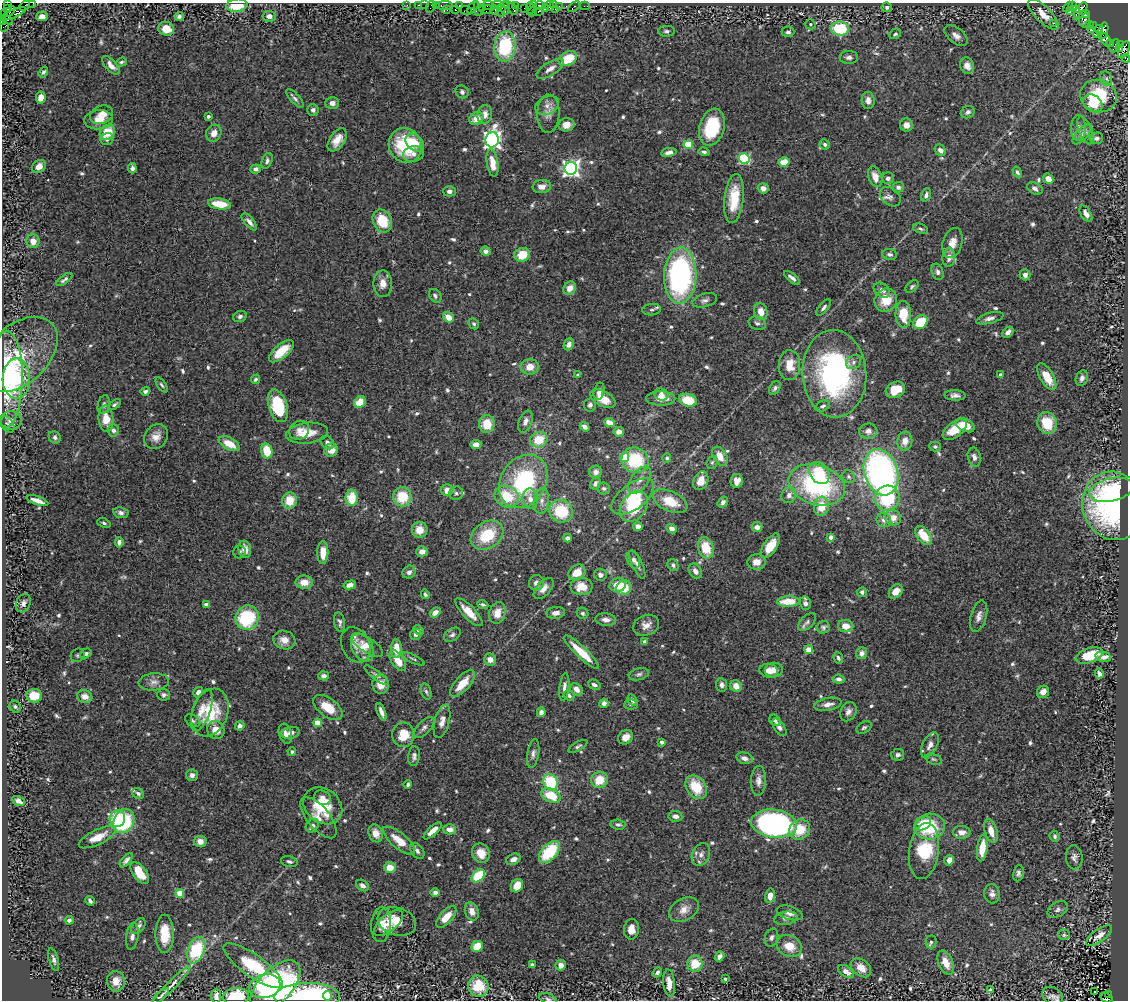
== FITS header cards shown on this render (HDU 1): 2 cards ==
NAXIS1  =                 1126
NAXIS2  =                  998

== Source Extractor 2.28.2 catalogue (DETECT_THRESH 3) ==
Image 1126 x 998 px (HDU 1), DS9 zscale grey, 1 PNG px = 1 image px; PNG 1130 x 1002 px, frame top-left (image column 1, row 998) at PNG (2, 3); each listed source drawn as its Kron ellipse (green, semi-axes under 4 px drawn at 4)
Background 0.772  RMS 0.031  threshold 0.0918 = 3 sigma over >= 5 px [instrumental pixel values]
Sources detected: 684; of the 684, the 500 brightest by FLUX_AUTO listed and drawn (184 fainter detections omitted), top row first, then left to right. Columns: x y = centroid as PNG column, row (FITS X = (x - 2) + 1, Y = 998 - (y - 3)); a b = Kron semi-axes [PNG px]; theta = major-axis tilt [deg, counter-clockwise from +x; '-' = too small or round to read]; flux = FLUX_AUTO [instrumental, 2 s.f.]
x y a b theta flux
33 3 2 2 - 9.6
7 4 3 2 - 12
237 5 10 6 8 50
407 5 2 2 - 5.8
418 5 3 2 - 12
425 5 2 2 - 6.4
436 5 3 2 - 11
459 5 3 2 - 15
488 5 6 3 7 15
497 5 5 2 - 56
507 5 3 2 - 12
516 5 4 3 - 40
534 5 3 2 - 14
540 5 6 3 1 41
554 5 2 2 - 20
24 6 6 2 45 4.5
444 6 8 3 1 61
479 6 10 5 82 120
550 6 5 4 - 35
559 6 2 2 - 12
585 6 5 2 - 11
1072 6 2 2 - 7.8
430 7 6 2 72 43
473 7 7 3 52 39
483 7 4 2 - 50
574 7 7 3 37 19
887 7 5 5 - 5.3
1068 7 6 2 50 36
524 8 2 2 - 9.4
530 8 6 3 -85 28
545 8 3 2 - 15
7 9 3 3 - 94
486 9 7 4 0 58
505 9 6 2 -90 55
513 9 6 3 -60 23
555 9 2 2 - 130
1077 9 3 3 - 50
447 10 3 2 - 18
455 10 3 3 - 31
466 10 6 3 -23 35
495 10 4 3 - 130
501 10 6 4 78 94
1071 10 4 3 - 7.6
10 11 6 3 48 170
1081 11 10 5 59 370
532 12 4 2 - 22
538 12 3 2 - 48
5 14 3 2 - 11
13 14 13 4 22 310
1043 14 20 7 -45 27
1085 14 3 3 - 35
42 16 6 4 2 14
179 16 4 4 - 5.8
269 16 6 5 - 11
1084 19 8 5 -86 96
7 20 5 3 - 160
3 22 3 3 - 24
1053 23 2 2 - 480
810 24 5 5 - 4.1
1090 25 3 2 - 13
1093 25 3 3 - 8.4
4 27 5 2 - 6.3
166 29 8 7 - 26
840 29 9 7 -7 100
1099 29 4 3 - 120
1092 30 3 2 - 6.6
666 31 8 5 2 5.3
1103 31 8 5 73 440
788 32 6 5 - 5.5
895 34 6 5 - 4.2
1097 35 3 2 - 16
956 36 13 7 -38 12
1106 40 7 4 -64 37
1110 44 3 3 - 32
1120 44 3 2 - 7.3
505 46 15 10 81 130
1115 46 7 2 65 23
1120 48 3 3 - 110
1124 50 9 5 64 490
849 57 9 6 1 8.4
1126 58 4 3 - 26
568 59 10 6 26 60
121 62 5 4 - 4.1
111 65 12 5 -47 13
967 66 8 7 - 13
550 69 16 6 32 13
43 72 6 4 54 5.4
1106 79 8 5 -68 4.9
462 92 7 6 - 6.3
1098 96 18 16 -16 99
41 98 6 5 - 15
295 98 11 4 -48 6.5
868 100 8 6 -87 12
332 103 7 6 - 11
1093 103 10 8 -35 35
547 105 12 9 26 14
313 110 5 5 - 7.8
968 112 7 6 - 6.8
485 114 9 7 81 16
548 114 19 11 88 18
102 115 12 9 23 19
208 116 3 3 - 5.7
476 118 7 6 - 21
98 120 14 9 5 23
566 125 8 6 13 16
906 125 6 6 - 11
712 127 19 12 73 100
1078 128 13 7 90 11
1085 130 15 6 -68 9.8
107 132 8 7 - 47
214 133 9 7 60 17
1082 135 12 6 48 10
1096 138 7 6 - 6.8
107 139 6 6 - 5
337 140 13 7 56 21
492 140 7 6 - 950
415 142 10 7 -44 30
825 144 5 5 - 5.9
405 145 17 16 - 120
688 145 4 4 - 83
940 150 6 5 - 10
669 152 8 4 9 10
704 152 5 3 - 4.7
413 154 10 7 14 11
744 158 5 5 - 160
267 161 8 5 68 5.9
784 162 5 4 - 26
492 163 14 5 -81 31
39 166 7 6 - 15
132 168 5 4 - 6.3
571 168 6 6 - 860
255 169 5 4 - 8.5
1017 172 6 4 -58 4.5
875 177 11 6 -72 25
888 178 6 5 - 8.9
1048 179 5 4 - 22
542 187 9 6 6 13
898 187 5 5 - 6.1
763 188 5 5 - 13
1035 188 8 5 -28 7.5
449 191 6 5 - 7.6
926 195 7 4 69 7.1
890 197 11 8 -40 9.6
734 199 25 9 84 65
219 204 11 5 -8 50
1086 214 9 5 -59 11
382 221 12 9 -64 63
249 222 10 4 -49 9.6
921 229 8 4 -19 4.1
33 241 7 6 - 18
952 243 15 9 73 21
486 251 5 4 - 8.9
890 254 7 5 -7 5.8
522 255 8 7 - 40
949 257 9 6 83 13
938 272 8 5 -70 7.1
680 275 28 16 87 490
1025 275 5 5 - 8.5
792 278 9 4 -38 7.8
64 279 9 3 37 5.7
383 284 13 9 -90 17
912 286 8 5 43 4.1
570 288 7 6 - 18
882 290 9 6 -35 9.8
435 296 7 5 -55 5.6
705 300 12 6 16 8.5
886 300 12 11 - 41
824 308 10 4 49 5.9
652 310 9 5 7 5.4
761 312 8 6 -77 21
903 314 13 8 -88 50
240 317 7 5 24 6.5
448 317 6 4 -38 25
990 318 14 5 15 9.5
920 322 8 6 39 61
757 323 9 6 -16 6.2
474 324 6 4 -61 4.1
1008 332 6 4 46 9
569 344 6 4 65 9
281 351 15 7 40 41
19 354 45 29 43 92
854 362 8 6 36 7.6
789 365 15 10 87 34
530 367 9 8 - 24
834 374 44 32 -87 430
578 375 4 3 - 4.3
1001 375 4 3 - 5.5
1047 377 15 7 -60 43
1082 378 8 6 68 9.8
6 379 48 16 90 130
16 379 20 14 89 96
255 379 5 4 - 4.6
162 385 8 4 -55 3.9
775 388 7 5 58 5.3
895 390 10 7 27 39
145 391 5 4 - 5.2
599 391 9 5 77 8.6
661 394 7 6 - 9.4
955 395 10 5 -2 8.6
661 398 14 7 -1 24
603 399 14 7 -28 30
688 400 9 6 -15 46
360 402 6 5 - 30
114 404 7 4 36 4.4
104 405 10 6 75 5.6
590 405 6 6 - 6.8
278 406 17 9 -73 110
823 406 7 5 26 4.8
106 419 13 7 -85 33
11 420 11 9 9 13
525 422 11 6 68 11
609 422 5 4 - 27
1047 423 11 9 -76 63
8 424 9 6 -60 5.7
487 424 9 8 - 38
965 425 10 6 -22 29
585 427 5 4 - 9.1
955 429 14 7 36 46
113 430 6 5 - 7
299 430 10 9 - 13
868 431 9 7 5 11
619 432 5 5 - 13
307 433 21 10 6 38
55 437 6 5 - 5.4
156 437 13 11 51 19
539 440 9 7 26 47
905 441 9 7 81 17
327 443 8 5 -44 7.8
229 444 11 6 -28 37
476 445 5 4 - 14
935 446 5 5 - 4.5
331 450 7 6 - 22
267 451 7 5 -75 57
720 456 10 6 -59 28
625 457 5 4 - 44
974 457 10 6 -77 9.7
667 458 5 4 - 6
635 460 14 12 -26 110
712 462 7 5 67 4
596 472 6 6 - 10
881 472 24 16 -73 740
819 473 12 9 -53 65
849 477 6 5 - 4.3
640 480 15 8 55 17
523 481 28 22 57 210
701 481 10 7 66 25
737 481 7 6 - 15
595 484 6 5 - 8.2
817 485 29 20 -17 300
604 488 6 6 - 4.8
447 490 6 6 - 21
1111 490 22 11 13 60
456 493 7 6 - 5.7
789 495 8 7 - 11
402 497 10 9 - 65
507 497 12 10 -26 67
633 497 25 12 37 59
352 498 8 6 -90 53
887 498 12 12 - 140
530 499 10 7 -83 15
290 500 8 7 - 39
37 501 11 4 -19 16
542 501 12 7 82 12
670 501 19 10 -25 52
723 502 6 5 - 7.6
634 506 17 12 51 95
821 506 10 7 82 43
1114 506 34 31 -69 390
561 511 12 11 - 82
121 513 8 5 -10 7
893 518 8 7 - 23
884 520 7 7 - 12
104 523 7 4 -23 4.1
638 527 4 4 - 17
757 527 5 5 - 12
672 529 5 4 - 11
420 530 8 8 - 29
487 535 18 13 33 87
924 535 11 6 -51 49
831 537 4 3 - 12
568 538 4 4 - 10
119 542 5 4 - 8.2
770 546 14 7 55 30
706 548 11 7 -74 51
245 549 8 6 -76 19
422 551 6 5 - 13
240 552 6 6 - 5.3
323 553 11 5 89 28
633 560 9 6 -64 7.2
757 562 9 8 - 17
637 564 15 5 -64 9.2
673 565 6 5 - 5.6
695 571 8 6 -55 11
409 572 7 6 - 8.9
577 573 9 7 37 32
600 575 6 6 - 8.1
304 582 8 6 -1 25
536 583 8 7 - 11
350 585 6 4 13 13
618 585 8 6 16 39
581 586 11 8 1 35
624 587 8 7 - 44
544 588 13 7 47 16
896 591 8 6 48 21
862 592 5 4 - 6.6
425 594 5 4 - 4.2
788 601 11 5 1 44
23 603 9 7 64 9.4
805 603 7 5 -75 5.7
206 605 4 4 - 13
483 605 6 4 -23 4.7
435 612 6 4 38 14
469 612 18 6 -46 31
497 613 11 8 74 25
556 613 9 6 7 11
583 613 6 5 - 4.2
979 616 16 8 75 13
247 618 12 11 - 150
606 620 10 6 -5 10
340 622 10 5 -81 6.1
807 622 11 6 46 7
646 625 13 10 21 17
846 626 8 6 -7 25
823 627 7 6 - 5.3
418 630 6 4 -42 8
416 634 5 5 - 6.5
452 635 9 6 32 6.6
284 640 11 9 -18 20
645 642 4 3 - 12
356 645 18 14 -64 21
367 645 18 7 -33 18
362 648 15 10 -60 28
396 649 9 5 -88 33
809 650 4 4 - 52
581 652 23 5 -44 54
86 653 6 4 31 4.5
862 653 6 5 - 10
78 655 7 6 - 4.1
1089 655 14 7 18 65
1103 657 8 5 -10 13
838 658 6 4 -70 4.1
413 659 12 3 -26 4
490 660 6 6 - 14
398 661 12 6 -56 31
774 670 9 7 7 17
769 671 9 7 -11 13
1099 673 5 4 - 8.1
639 674 10 6 15 6
376 675 15 4 -38 6.9
324 676 5 4 - 9.6
839 679 6 4 -6 7.6
154 682 15 8 5 13
381 684 9 8 - 28
462 684 17 7 48 37
594 685 6 4 -27 7.3
722 685 7 5 -81 7.6
736 686 6 5 - 18
564 687 14 5 83 10
576 689 7 5 -40 13
198 692 5 4 - 8.6
426 692 8 5 -71 4.6
1043 692 6 5 - 12
164 695 6 6 - 5.8
569 695 5 4 - 7.1
34 696 7 6 - 46
85 696 8 6 -20 16
632 700 6 4 -58 7.2
604 703 4 4 - 8
631 704 7 5 1 4.4
828 704 13 6 11 13
15 707 6 5 - 4.2
328 707 17 9 -37 51
202 710 22 8 71 26
381 712 9 3 -70 11
541 712 5 4 - 9.5
848 712 10 7 63 10
210 713 24 17 68 93
775 720 6 5 - 5.8
193 721 8 5 -30 5
442 721 17 7 75 16
317 723 4 4 - 50
240 726 5 4 - 8.8
424 727 13 6 46 8.4
779 727 10 5 -57 9.3
864 727 8 5 31 4.5
216 730 9 8 - 22
291 733 9 5 11 9.2
285 734 10 6 -73 12
403 735 12 11 - 44
626 737 8 6 36 16
662 742 4 3 - 5
930 745 14 7 63 13
578 746 10 4 29 4.5
292 752 4 4 - 4
533 754 14 6 81 8.7
898 755 6 6 - 5.5
414 756 10 6 84 7.2
744 758 8 5 -15 8.8
933 759 8 5 -18 4.2
192 775 6 6 - 9.2
599 780 8 8 - 38
758 781 15 7 88 13
551 782 8 7 - 110
408 785 4 3 - 4.6
696 787 13 9 -54 67
138 793 6 5 - 6.7
551 796 10 6 -25 58
322 798 9 7 -23 12
18 801 7 4 -27 7.7
323 806 21 16 -38 80
675 816 7 5 -6 9.2
117 818 8 7 - 95
318 818 25 11 -50 23
124 821 13 10 60 160
923 823 9 6 37 52
774 824 23 14 -8 630
618 825 7 5 -5 5.3
312 826 7 6 - 11
929 827 15 13 7 78
450 829 6 5 - 17
800 829 11 9 36 55
433 831 11 4 43 15
991 831 12 6 -73 20
962 832 9 6 -1 17
376 833 9 7 -68 20
1055 836 6 5 - 4.7
97 837 20 7 26 31
200 841 6 5 - 14
399 841 20 7 -40 37
982 848 13 5 82 32
417 851 9 6 -52 7.5
924 851 28 15 82 130
549 852 13 7 47 100
481 853 10 8 -59 25
701 854 12 8 64 12
1074 857 12 8 -84 9.6
513 859 7 5 24 12
126 860 8 4 49 7.1
949 860 5 4 - 15
289 862 8 5 -13 5.6
390 867 6 5 - 27
140 873 13 6 -54 39
1018 873 8 5 81 6.4
478 876 8 5 44 84
363 885 7 5 -39 9.1
517 886 7 5 59 27
435 892 4 4 - 6.9
180 893 4 4 - 60
992 894 9 7 -84 9.9
770 896 7 5 79 15
90 901 5 3 - 6.4
1058 909 11 7 30 7.6
684 910 16 11 31 20
472 911 9 6 -71 16
790 913 13 6 -17 13
446 917 13 6 48 33
786 918 12 6 10 7.6
69 920 4 4 - 7.3
397 921 20 13 -17 39
389 923 17 8 40 21
381 924 17 10 84 18
138 926 9 5 52 7.5
631 929 10 7 85 17
165 934 19 9 -90 47
1064 935 6 5 - 4
132 936 13 6 82 12
1099 936 15 6 35 15
771 938 9 6 71 7.2
931 942 6 5 - 5
477 946 6 5 - 43
789 946 13 10 -26 31
196 950 14 8 70 130
720 956 5 4 - 8.1
54 960 11 4 -74 7.4
946 963 13 7 -66 24
695 964 8 7 - 46
532 965 4 4 - 5.9
561 965 5 5 - 13
253 966 35 11 -35 140
861 968 11 8 -39 21
846 971 9 5 -34 14
657 972 5 4 - 6.4
725 979 3 3 - 4.9
116 981 10 9 - 24
669 983 13 6 -84 24
171 985 27 4 45 15
265 986 16 11 15 93
275 986 31 16 46 350
478 986 10 10 - 68
991 990 4 3 - 5.6
1094 992 3 2 - 4.7
1109 995 3 3 - 21
161 996 10 3 42 4.4
216 996 7 5 89 9
327 996 4 4 - 63
1053 996 11 8 -34 9.2
236 997 13 9 6 89
307 997 33 13 1 340
1106 998 6 3 -26 55
548 999 9 5 -23 5.2
At the frame edge (FLAGS 8, measured only in part): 12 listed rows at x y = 33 3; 7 4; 237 5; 3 22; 4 27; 1124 50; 1126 58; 216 996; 1053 996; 236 997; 307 997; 548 999
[184 fainter detections neither listed nor drawn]